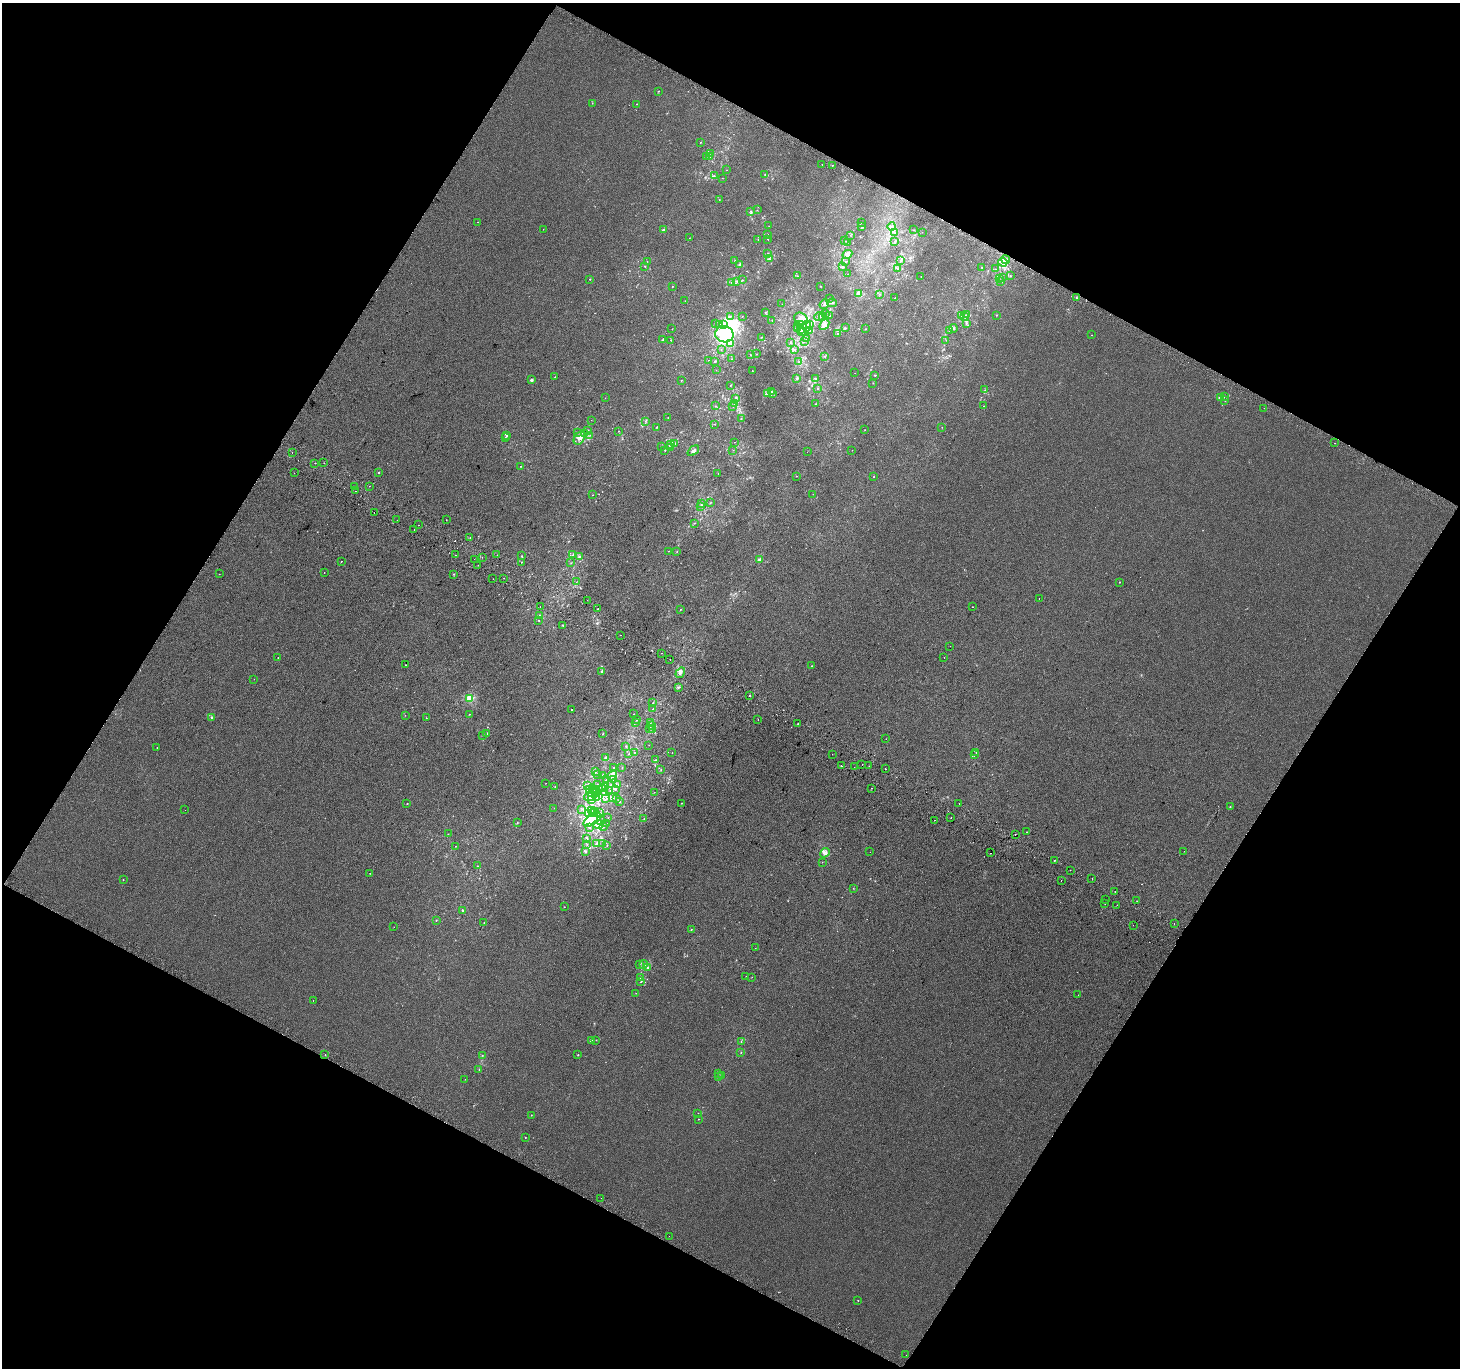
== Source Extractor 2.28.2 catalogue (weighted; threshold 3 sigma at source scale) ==
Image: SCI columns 31-5862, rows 301-5761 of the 5888 x 5996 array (HDU 1 of 3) = the unmasked area's bounding box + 8 px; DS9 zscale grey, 4 x 4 block average (1 PNG px = mean of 4 x 4 image px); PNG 1462 x 1370 px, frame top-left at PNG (2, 3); each listed source drawn as its Kron ellipse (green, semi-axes under 4 px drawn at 4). Shown black and unused: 47% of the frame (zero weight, under 2 of 3 exposures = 2% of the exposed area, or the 3 px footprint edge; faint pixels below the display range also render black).
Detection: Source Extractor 2.28.2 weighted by HDU 2 'WHT'. Background 2.98e-04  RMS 0.0073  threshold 0.0327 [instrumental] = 3 sigma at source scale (4.5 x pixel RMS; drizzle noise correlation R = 1.50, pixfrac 1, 0.0396/0.0396 arcsec/px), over >= 5 px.
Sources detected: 484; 6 too faint to see at this stretch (4 x 4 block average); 10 inside a brighter object's white glare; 14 cosmic-ray / hot-pixel residue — neither listed nor drawn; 19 coinciding with a brighter row at this scale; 33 inside a brighter listed object's ellipse — not listed separately; the other 402 listed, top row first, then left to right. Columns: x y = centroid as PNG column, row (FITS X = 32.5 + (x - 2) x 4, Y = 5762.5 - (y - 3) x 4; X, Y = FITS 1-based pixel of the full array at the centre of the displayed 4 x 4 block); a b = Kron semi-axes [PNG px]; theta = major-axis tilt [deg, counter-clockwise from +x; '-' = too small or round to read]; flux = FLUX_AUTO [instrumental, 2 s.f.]
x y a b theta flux
658 91 2 2 - 2
592 103 2 2 - 1.2
636 104 2 2 - 1.1
701 142 2 2 - 1.1
711 154 2 2 - 1.1
707 156 2 2 - 1.3
709 156 2 2 - 2.5
822 165 2 2 - 4.3
832 165 2 2 - 2.4
727 170 2 2 - 0.8
765 174 2 2 - 1.8
714 176 2 2 - 2.2
722 178 2 2 - 1.3
719 200 2 2 - 1.2
757 210 2 2 - 0.91
751 211 3 2 - 3.2
477 222 2 2 - 0.81
862 222 2 2 - 0.87
769 226 2 2 - 0.65
862 227 3 2 - 3
892 227 4 2 - 6.7
543 229 2 2 - 1.2
663 230 3 3 - 5.5
914 230 2 2 - 0.91
895 232 2 2 - 2.1
922 232 2 2 - 0.86
768 234 2 2 - 1.2
850 235 2 2 - 0.88
689 238 2 2 - 0.8
768 239 2 2 - 1.7
758 240 2 2 - 0.92
845 241 2 2 - 1
847 242 2 2 - 3
894 242 2 2 - 2.5
767 254 2 2 - 2.3
847 254 5 3 - 14
770 259 3 2 - 2.5
735 260 2 2 - 1.2
901 260 2 2 - 1.4
1006 260 4 3 - 13
647 261 2 2 - 1.3
846 261 2 2 - 1.9
1003 262 4 3 - 14
740 264 4 2 - 5.1
645 266 2 2 - 2.2
842 267 2 2 - 4
982 267 2 2 - 1.7
898 269 2 2 - 2.1
995 269 2 2 - 1.1
848 274 2 2 - 0.82
797 276 2 2 - 2.2
921 276 2 2 - 0.64
1010 276 2 2 - 2.5
1003 278 2 2 - 1.2
590 279 2 2 - 2.4
999 279 2 2 - 0.9
743 280 2 2 - 0.93
737 281 2 2 - 2.3
732 282 2 2 - 2.2
1001 282 2 2 - 1.3
820 286 2 2 - 1
672 287 2 2 - 1.3
858 293 3 3 - 16
880 294 2 2 - 1.7
895 298 2 2 - 2.9
1076 298 2 2 - 1.7
829 299 2 2 - 1.1
685 301 2 2 - 0.96
832 303 5 2 - 7
782 304 2 2 - 0.86
824 304 5 2 - 7.4
765 313 2 2 - 1.2
826 314 2 2 - 1.3
829 315 2 2 - 1.5
966 315 3 2 - 1.8
996 315 2 2 - 1.7
730 316 2 2 - 2.5
742 316 2 2 - 0.7
820 316 5 2 - 5.4
961 316 2 2 - 2.9
823 317 2 2 - 3.1
964 317 2 2 - 2.5
801 319 7 5 -31 32
772 320 2 2 - 3
966 323 3 2 - 3.1
716 324 2 2 - 1.2
720 324 2 2 - 1.9
723 324 2 2 - 4.3
810 324 2 2 - 3.4
800 325 3 3 - 8
824 325 6 4 48 16
806 326 5 3 - 14
797 327 2 2 - 2.4
845 328 2 2 - 1.3
953 328 4 2 - 5.2
672 329 2 2 - 1.4
798 329 2 2 - 1.3
800 329 2 2 - 1.8
865 329 2 2 - 2.1
810 330 2 2 - 1.5
950 330 2 2 - 4.1
802 331 3 2 - 4.2
724 334 9 8 - 210
837 334 2 2 - 3.1
1091 335 2 2 - 1.1
761 337 2 2 - 1.3
806 339 2 2 - 2
663 340 2 2 - 2.8
671 340 2 2 - 1.1
946 340 2 2 - 1
805 341 2 2 - 1.6
730 343 4 2 - 7.7
790 343 2 2 - 1
721 350 2 2 - 0.87
795 350 2 2 - 1.7
756 354 2 2 - 1.3
750 355 2 2 - 0.87
825 356 2 2 - 1.4
731 359 2 2 - 1.3
708 360 2 2 - 0.77
715 361 4 2 - 2.1
799 362 2 2 - 2
716 370 2 2 - 0.62
752 371 2 2 - 1.8
855 373 2 2 - 0.75
875 375 2 2 - 2.7
555 377 2 2 - 1.8
797 378 3 2 - 4.9
816 378 3 2 - 2.7
531 380 2 2 - 20
681 381 2 2 - 1.3
873 383 2 2 - 1.2
731 385 2 2 - 2.5
817 389 2 2 - 1.6
985 390 2 2 - 1.3
771 391 2 2 - 1.5
773 393 2 2 - 2.8
768 394 4 3 - 6.3
1224 396 2 2 - 2.7
1221 397 2 2 - 1.4
605 398 2 2 - 0.72
736 398 3 2 - 4.2
1225 400 2 2 - 1
734 403 2 2 - 1.5
816 404 2 2 - 1.9
716 406 2 2 - 0.96
984 406 2 2 - 0.96
733 407 2 2 - 0.78
1264 408 2 2 - 0.79
668 418 2 2 - 1.5
741 419 2 2 - 1.7
591 420 2 2 - 0.58
645 421 2 2 - 1.6
714 424 2 2 - 0.76
656 427 2 2 - 1.8
942 427 2 2 - 0.7
864 430 2 2 - 0.86
587 431 3 2 - 5.2
618 431 2 2 - 0.83
578 432 2 2 - 1
585 433 2 2 - 2.6
507 435 3 2 - 5.3
590 435 2 2 - 1.2
505 437 2 2 - 1.3
579 438 7 5 56 23
734 442 2 2 - 0.77
1335 443 2 2 - 3.2
670 444 2 2 - 12
675 444 3 2 - 4.8
661 447 2 2 - 1.3
670 447 2 2 - 3.2
665 450 2 2 - 1.9
733 450 2 2 - 0.99
852 450 2 2 - 0.94
693 451 6 3 39 11
807 452 2 2 - 0.65
292 453 2 2 - 1.8
315 463 2 2 - 12
324 463 2 2 - 1
520 466 2 2 - 1.4
294 473 2 2 - 3.3
378 473 2 2 - 2.6
718 474 2 2 - 0.81
796 476 2 2 - 3.7
873 477 2 2 - 1.9
369 486 2 2 - 0.74
355 487 2 2 - 2.1
356 491 2 2 - 6.6
813 494 2 2 - 0.78
593 495 2 2 - 0.99
701 503 2 2 - 1.9
710 503 2 2 - 1.7
700 506 3 2 - 3.8
374 512 2 2 - 3.1
397 520 2 2 - 2.2
446 520 2 2 - 1.4
695 523 2 2 - 1.5
418 525 2 2 - 8.6
414 530 2 2 - 3.3
470 538 2 2 - 1
669 551 2 2 - 1.1
677 552 2 2 - 1.3
456 555 2 2 - 5.2
497 555 2 2 - 8.5
573 555 2 2 - 2.5
521 556 2 2 - 2.2
580 556 2 2 - 2.1
482 557 2 2 - 1.8
474 559 2 2 - 0.92
760 560 3 2 - 10
341 561 2 2 - 15
522 562 2 2 - 1.2
571 563 2 2 - 1.2
478 565 2 2 - 5.2
324 572 2 2 - 2.9
219 574 2 2 - 0.82
454 574 2 2 - 2
504 578 2 2 - 0.94
493 579 2 2 - 1
576 582 2 2 - 1.1
1120 582 2 2 - 1.5
1039 599 2 2 - 0.64
587 600 2 2 - 0.91
540 606 2 2 - 1.5
973 607 2 2 - 2.1
598 609 2 2 - 5.7
680 609 2 2 - 1
540 615 3 2 - 3.3
539 621 2 2 - 1.5
563 625 2 2 - 2.2
620 635 2 2 - 1.6
950 646 2 2 - 0.56
662 653 2 2 - 2.6
278 657 2 2 - 5.8
944 658 2 2 - 2.4
670 660 2 2 - 6.8
406 665 2 2 - 1.6
811 666 2 2 - 1.3
602 671 3 2 - 3.7
680 673 5 3 - 11
254 679 2 2 - 0.71
678 687 3 2 - 3.2
749 696 2 2 - 5.3
470 698 2 2 - 190
653 703 2 2 - 2.3
571 709 2 2 - 1.7
653 709 2 2 - 1.9
470 714 2 2 - 1.1
634 714 2 2 - 0.93
405 715 2 2 - 0.92
212 718 3 2 - 3.9
426 718 2 2 - 1.1
637 719 2 2 - 2.8
758 720 2 2 - 0.76
635 722 2 2 - 1.6
650 722 2 2 - 1.4
798 724 2 2 - 1.2
651 725 3 2 - 3.4
649 729 2 2 - 2.2
652 729 2 2 - 2
487 734 2 2 - 2.4
602 734 3 2 - 1.7
482 735 2 2 - 1.9
886 739 2 2 - 0.53
649 745 2 2 - 0.55
626 746 2 2 - 1.7
157 748 2 2 - 1.6
634 752 2 2 - 2.1
976 752 2 2 - 1.1
672 753 2 2 - 1
629 754 2 2 - 2.2
832 754 2 2 - 0.78
974 755 2 2 - 1.4
605 757 3 2 - 5.6
655 760 2 2 - 1.9
862 764 2 2 - 3.3
841 766 2 2 - 16
869 766 2 2 - 0.69
614 767 2 2 - 3.3
622 767 2 2 - 1.4
854 767 2 2 - 1.5
885 769 2 2 - 3.7
661 770 2 2 - 1.9
596 772 2 2 - 1.8
598 774 2 2 - 1
602 775 2 2 - 1.8
612 776 5 4 - 15
607 780 3 2 - 5
613 780 4 2 - 6.9
545 783 2 2 - 0.82
597 784 2 2 - 1.1
611 785 3 2 - 2
617 785 2 2 - 1.7
588 786 2 2 - 2.2
605 786 2 2 - 4
555 787 2 2 - 1.9
603 788 4 2 - 4
871 788 2 2 - 1.4
593 789 3 2 - 4.3
596 789 2 2 - 5.1
615 789 2 2 - 2.1
590 790 4 2 - 6.6
610 791 2 2 - 1.1
654 792 2 2 - 0.62
593 793 6 4 -3 20
604 793 3 3 - 9.2
590 797 6 2 12 8.5
597 797 3 3 - 9.1
613 797 3 2 - 3.3
617 798 2 2 - 0.63
606 799 2 2 - 1.7
591 800 3 2 - 4.3
619 802 2 2 - 2.6
407 803 2 2 - 1.4
682 803 2 2 - 1.5
959 803 2 2 - 0.93
1230 807 2 2 - 2.4
554 808 2 2 - 0.79
185 810 2 2 - 0.53
581 810 2 2 - 0.92
591 810 3 2 - 4.3
594 812 5 2 - 8.3
600 813 2 2 - 2.1
588 814 4 3 - 15
608 818 2 2 - 0.63
951 818 2 2 - 10
644 819 2 2 - 0.92
592 820 10 4 31 39
934 820 2 2 - 4.6
600 821 3 2 - 7.7
517 823 2 2 - 2
598 824 5 4 - 21
606 824 2 2 - 1.6
603 827 2 2 - 1.4
590 828 2 2 - 1.8
1026 832 2 2 - 7.1
448 834 2 2 - 0.95
1015 834 2 2 - 2.5
586 839 2 2 - 2.3
602 843 2 2 - 1.6
587 844 2 2 - 1.5
596 844 3 2 - 3.4
607 845 2 2 - 1.6
455 846 2 2 - 1
1184 851 2 2 - 0.66
586 852 3 2 - 3.1
870 852 2 2 - 0.58
825 853 5 3 - 15
990 853 2 2 - 2.2
1054 861 2 2 - 3.4
822 862 2 2 - 1
478 866 2 2 - 0.99
1070 870 2 2 - 3.2
370 873 2 2 - 1.1
1092 878 2 2 - 2.6
123 880 2 2 - 1.3
1061 880 2 2 - 29
853 888 2 2 - 1.6
1115 891 2 2 - 1.3
1106 900 2 2 - 7.2
1137 901 2 2 - 2
1105 904 2 2 - 1.4
1117 905 2 2 - 0.72
564 907 2 2 - 1.5
463 910 2 2 - 12
436 920 2 2 - 2
484 922 2 2 - 1.8
1174 924 2 2 - 2.7
1133 925 2 2 - 0.66
394 927 2 2 - 0.7
691 929 2 2 - 2.1
755 948 2 2 - 0.57
643 964 4 3 - 9.4
639 965 2 2 - 1.4
647 967 3 2 - 4
746 976 2 2 - 1.8
752 977 2 2 - 0.73
640 978 2 2 - 2.3
641 982 2 2 - 2.5
636 993 2 2 - 1.3
1078 995 2 2 - 1.7
313 1001 2 2 - 1.2
596 1040 2 2 - 1.1
591 1041 2 2 - 2.9
741 1041 2 2 - 1.5
741 1052 2 2 - 1.6
325 1054 2 2 - 1.2
482 1055 2 2 - 1.2
578 1055 2 2 - 2.6
479 1069 2 2 - 1.4
719 1073 2 2 - 0.72
722 1075 2 2 - 0.95
718 1077 3 2 - 2.4
465 1079 2 2 - 0.7
698 1113 2 2 - 1
531 1115 2 2 - 0.9
698 1119 2 2 - 1.5
525 1137 2 2 - 2
601 1198 2 2 - 1.3
669 1236 2 2 - 0.87
858 1300 2 2 - 1.8
906 1355 2 2 - 0.58
Diffuse or blended objects may show on this block-average render without a row.